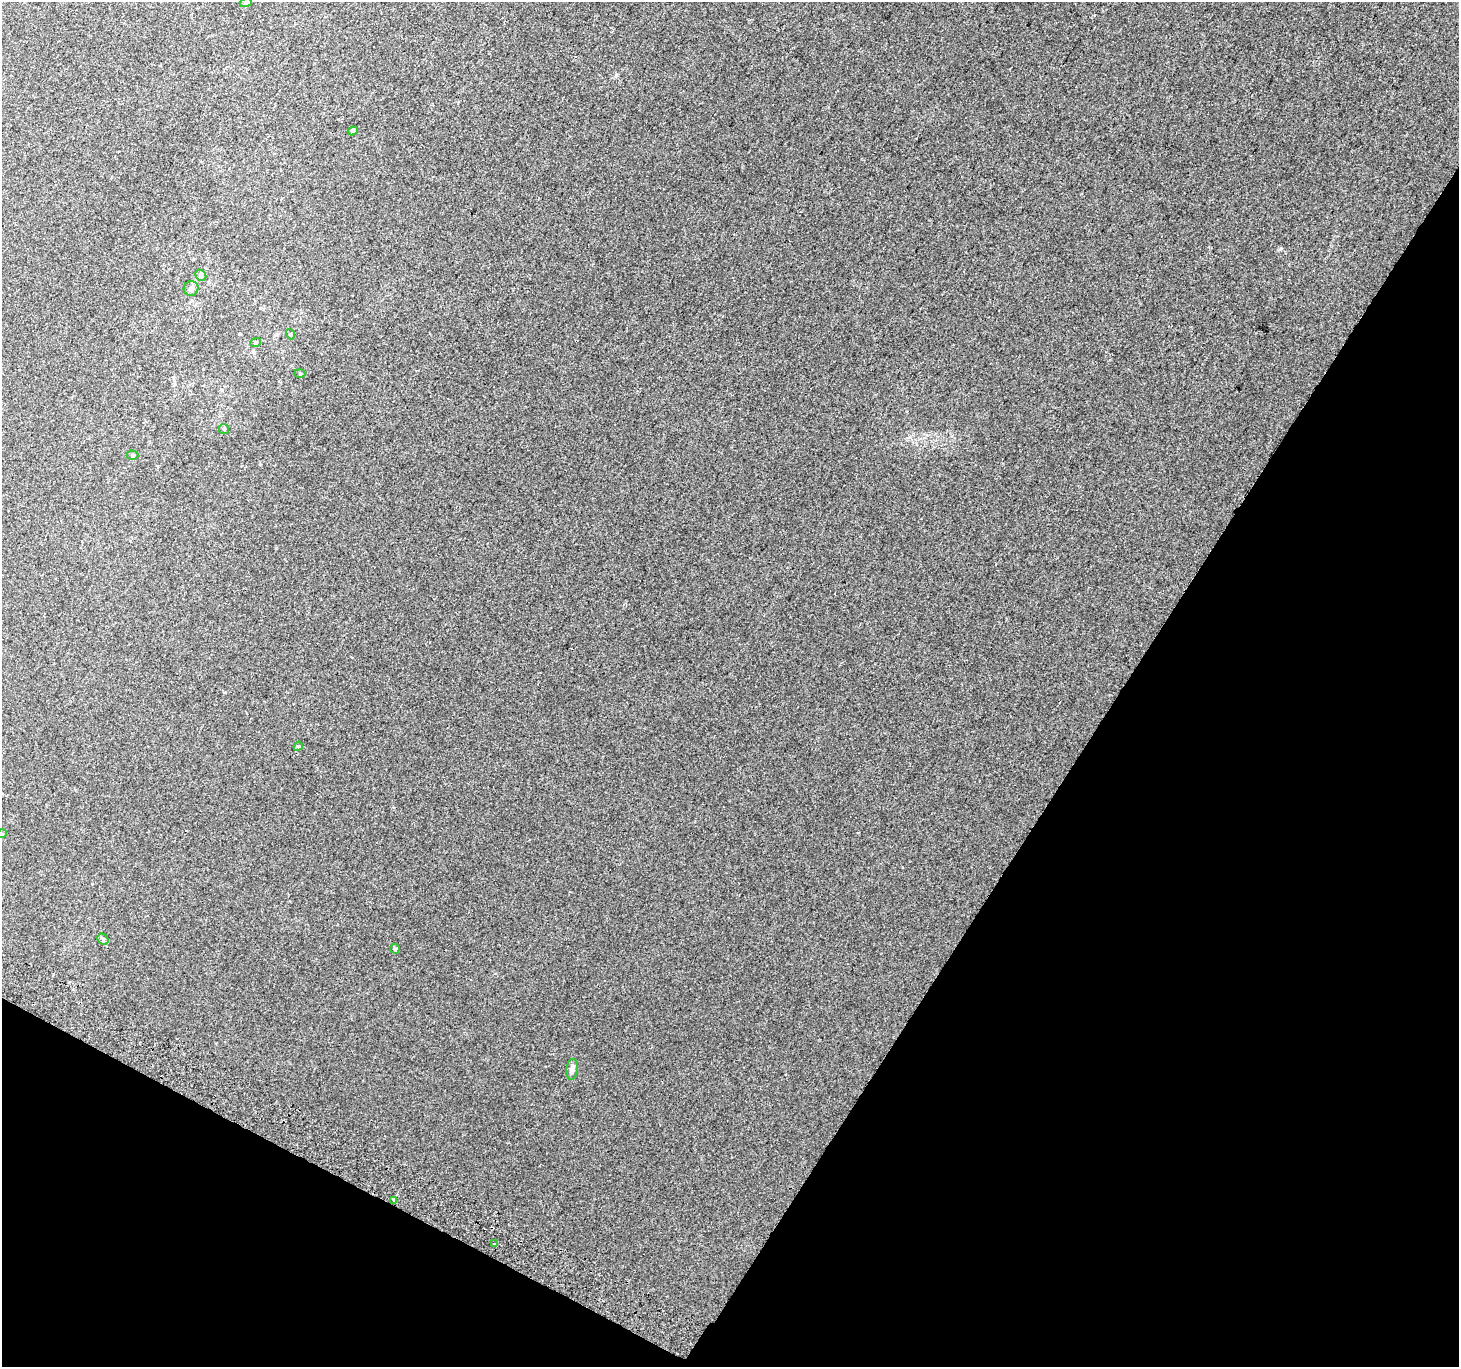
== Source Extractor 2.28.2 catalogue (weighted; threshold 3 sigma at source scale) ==
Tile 15 of 4 x 4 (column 3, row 4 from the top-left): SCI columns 2948-4404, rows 300-1664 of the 5886 x 5993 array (HDU 1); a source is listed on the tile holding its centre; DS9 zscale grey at full resolution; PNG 1461 x 1369 px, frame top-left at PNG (2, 2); each listed source drawn as its Kron ellipse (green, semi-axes under 4 px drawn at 4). Shown black and unused: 30% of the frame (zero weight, under 2 of 3 exposures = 2% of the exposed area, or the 3 px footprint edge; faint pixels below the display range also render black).
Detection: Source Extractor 2.28.2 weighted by HDU 2 'WHT'; one run over the whole footprint, this tile lists its part. Background 0.00674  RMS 0.007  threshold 0.0315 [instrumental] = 3 sigma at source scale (4.5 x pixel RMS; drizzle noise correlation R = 1.50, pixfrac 1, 0.0396/0.0396 arcsec/px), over >= 5 px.
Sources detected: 16; all 16 listed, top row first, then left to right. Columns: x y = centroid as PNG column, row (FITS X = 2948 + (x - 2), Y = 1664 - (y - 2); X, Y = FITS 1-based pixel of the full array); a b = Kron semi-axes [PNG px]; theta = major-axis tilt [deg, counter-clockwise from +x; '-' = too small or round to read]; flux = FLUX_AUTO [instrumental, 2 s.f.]
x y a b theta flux
246 2 6 4 18 0.9
353 131 5 4 - 0.94
201 275 6 5 - 1.2
191 288 7 7 - 2.7
290 334 5 3 - 0.56
256 342 5 3 - 0.69
300 374 5 3 - 0.69
224 429 5 5 - 0.85
132 455 6 4 -1 1
298 746 5 4 - 0.78
2 834 5 3 - 0.57
103 939 6 5 - 1.2
395 949 5 4 - 1.2
572 1069 10 5 85 2.2
393 1200 4 3 - 1.9
494 1244 4 2 - 0.6
Isophote crosses this tile's border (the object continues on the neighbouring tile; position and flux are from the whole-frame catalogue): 1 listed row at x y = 2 834
Unlisted compact peaks at least as high as the median listed source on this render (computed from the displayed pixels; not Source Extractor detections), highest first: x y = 1281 248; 616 75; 1094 15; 224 692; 53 974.